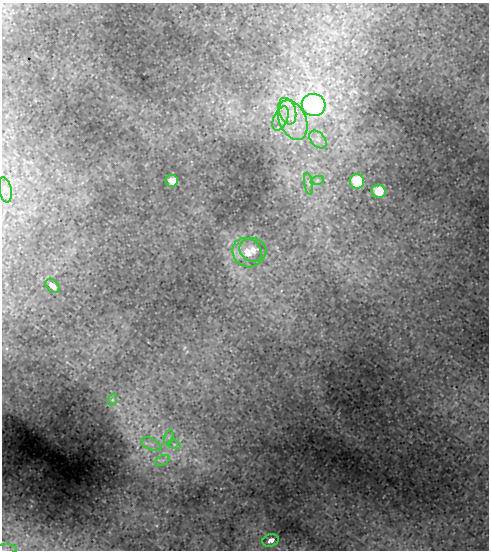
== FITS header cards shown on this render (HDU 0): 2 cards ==
NAXIS1  =                  487
NAXIS2  =                  548

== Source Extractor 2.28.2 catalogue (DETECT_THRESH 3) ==
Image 487 x 548 px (HDU 0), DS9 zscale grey, 1 PNG px = 1 image px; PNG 491 x 552 px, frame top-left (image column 1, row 548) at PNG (2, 3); each listed source drawn as its Kron ellipse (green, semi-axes under 4 px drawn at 4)
Background 0.0461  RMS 0.0013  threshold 0.00393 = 3 sigma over >= 5 px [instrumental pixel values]
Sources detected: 21; all 21 listed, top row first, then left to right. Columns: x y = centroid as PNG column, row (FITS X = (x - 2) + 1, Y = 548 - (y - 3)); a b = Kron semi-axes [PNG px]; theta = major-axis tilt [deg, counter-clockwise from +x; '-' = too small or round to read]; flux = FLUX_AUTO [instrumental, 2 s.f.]
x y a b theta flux
314 105 12 11 - 31
287 111 14 8 -72 1
280 119 13 6 66 0.64
293 120 21 13 -66 2.3
318 139 10 7 -49 0.5
172 181 6 6 - 1
317 181 7 4 20 0.16
357 181 7 7 - 5.1
308 183 11 4 -81 0.24
5 190 13 6 -78 0.48
379 191 7 6 - 2.5
253 250 14 11 -22 0.93
247 253 15 14 - 1.6
53 286 8 5 -45 0.52
112 400 6 4 72 0.15
169 437 7 4 71 0.23
151 444 11 5 -27 0.46
174 444 6 4 -19 0.19
162 460 7 5 25 0.28
271 540 8 6 18 0.48
5 549 12 5 2 0.29
At the frame edge (FLAGS 8, measured only in part): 1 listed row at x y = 5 549